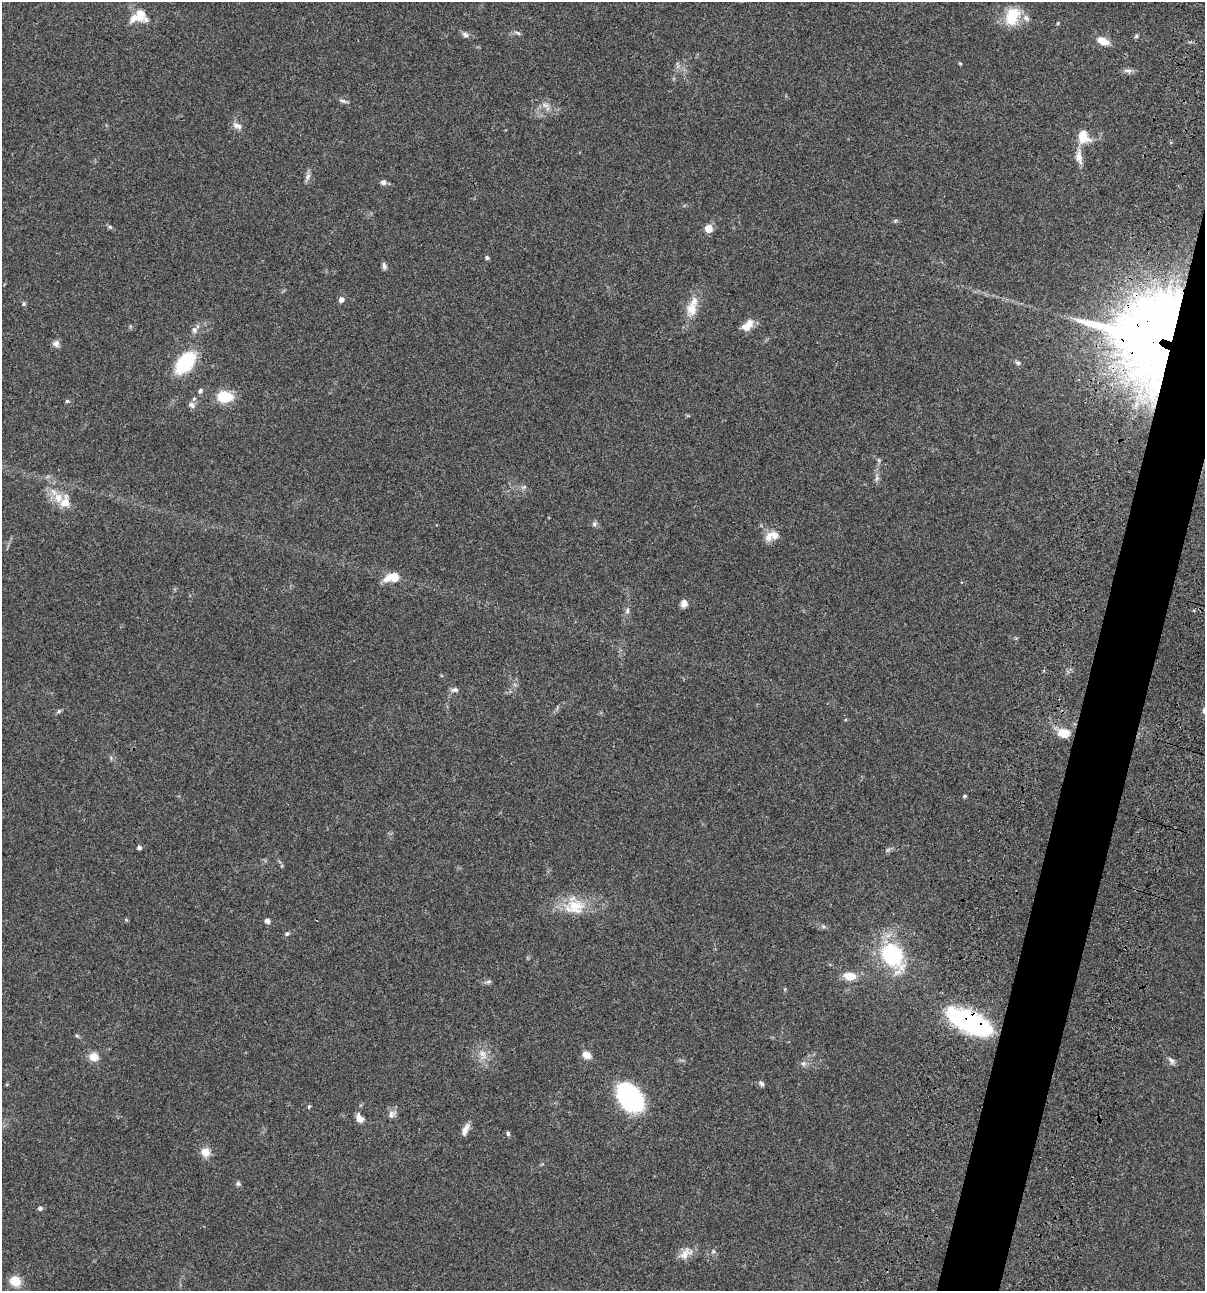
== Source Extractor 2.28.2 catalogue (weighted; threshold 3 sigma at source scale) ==
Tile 10 of 4 x 4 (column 2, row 3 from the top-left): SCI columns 1438-2640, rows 1408-2696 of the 5404 x 5390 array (HDU 1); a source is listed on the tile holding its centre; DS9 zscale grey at full resolution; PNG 1207 x 1293 px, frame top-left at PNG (2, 2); no overlay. Shown black and unused: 4% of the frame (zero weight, under 3 of 4 exposures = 9% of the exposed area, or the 3 px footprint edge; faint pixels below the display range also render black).
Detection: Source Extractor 2.28.2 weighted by HDU 2 'WHT'; one run over the whole footprint, this tile lists its part. Background 0.046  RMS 0.0055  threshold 0.0249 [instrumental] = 3 sigma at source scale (4.5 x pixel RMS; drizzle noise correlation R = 1.50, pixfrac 1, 0.05/0.05 arcsec/px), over >= 5 px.
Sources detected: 84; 1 inside a brighter object's white glare — not listed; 7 inside a brighter listed object's ellipse — not listed separately; the other 76 listed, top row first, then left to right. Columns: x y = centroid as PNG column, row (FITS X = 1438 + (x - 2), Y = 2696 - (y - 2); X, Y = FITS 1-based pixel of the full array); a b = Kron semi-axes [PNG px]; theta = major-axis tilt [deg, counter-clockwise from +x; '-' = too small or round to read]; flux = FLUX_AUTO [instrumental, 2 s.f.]
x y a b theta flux
140 15 17 13 88 8.1
1012 16 26 17 71 14
1058 23 4 3 - 0.47
518 33 8 4 -35 0.97
465 34 9 6 -33 1.7
1136 36 5 4 - 0.79
1103 41 12 7 -22 6.8
960 63 4 4 - 0.49
1128 71 14 5 -4 1.8
343 101 10 5 -16 1.3
545 105 9 6 -13 2.1
237 126 14 7 -27 2.6
1083 137 15 11 -57 9.4
1079 157 20 9 -82 4.6
308 177 10 6 66 1.9
383 182 7 6 - 1.8
895 221 6 4 45 0.67
110 227 5 5 - 0.82
708 229 5 5 - 13
487 257 5 5 - 1
384 266 10 5 -70 1.4
341 300 5 5 - 2.6
24 304 6 5 - 0.86
692 309 18 13 -84 7.3
747 325 17 9 42 5.9
194 330 9 7 -85 1.9
1154 342 41 31 -49 1300
56 344 9 8 - 2.3
185 363 19 11 50 38
1018 363 7 5 -31 1.1
200 391 5 5 - 1.2
224 397 16 11 -2 15
67 401 4 4 - 0.85
192 405 9 7 -38 1.9
879 460 6 4 -71 0.78
877 478 6 6 - 1.3
524 487 6 4 18 0.8
65 502 19 13 77 7
594 524 7 5 47 1.1
774 535 12 11 - 4.4
394 577 10 9 - 5.5
684 603 8 7 - 3
627 611 9 5 77 1.4
455 690 9 6 -2 1.8
59 711 6 5 - 0.84
1064 733 16 12 -12 7
965 796 4 3 - 0.82
139 847 4 4 - 1.6
888 850 8 3 45 0.86
574 907 29 20 10 16
267 921 6 5 - 1.7
823 926 6 4 -19 0.9
287 933 6 5 - 0.95
892 955 22 14 -56 56
850 976 14 9 -9 6.8
489 981 8 3 19 0.97
969 1022 50 20 -25 69
77 1036 6 4 -3 0.7
483 1054 13 7 -57 3.8
586 1055 10 8 -24 4
94 1057 11 10 - 4.9
1171 1060 11 6 -55 1.8
803 1063 7 5 27 1.1
761 1083 8 5 -40 1.2
630 1097 29 20 -56 63
309 1107 5 4 - 0.72
392 1114 11 8 67 2.5
359 1118 11 7 -60 3.5
465 1129 17 7 64 3.1
508 1134 6 4 -75 0.85
205 1152 10 9 - 5.5
238 1184 6 6 - 1.1
40 1208 5 4 - 1.4
713 1251 5 5 - 0.8
686 1253 21 11 37 5.2
15 1281 13 10 -34 7.6
Overlapping masked pixels (flux is a lower limit): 2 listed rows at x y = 1154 342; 969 1022